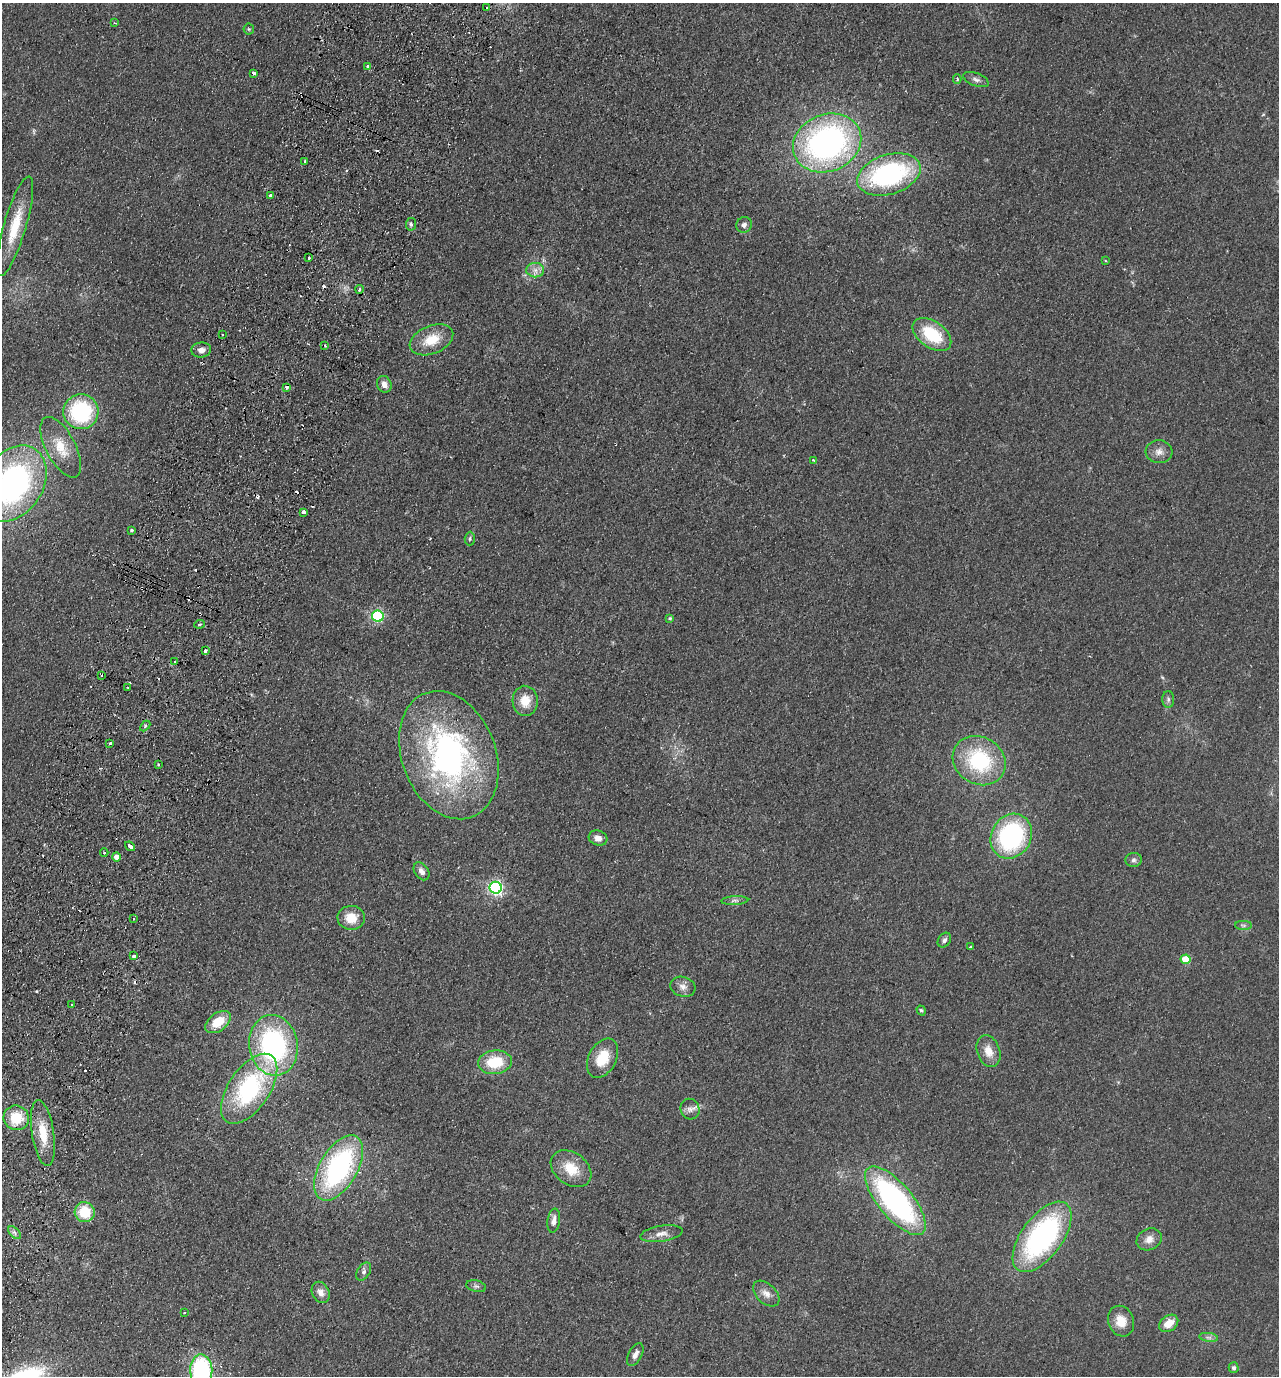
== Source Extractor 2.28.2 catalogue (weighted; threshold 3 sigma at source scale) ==
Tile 7 of 4 x 4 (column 3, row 2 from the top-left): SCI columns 2877-4153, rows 2776-4149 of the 5623 x 5549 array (HDU 1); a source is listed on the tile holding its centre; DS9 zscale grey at full resolution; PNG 1281 x 1378 px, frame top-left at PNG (2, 3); each listed source drawn as its Kron ellipse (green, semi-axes under 4 px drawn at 4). Shown black and unused: <1% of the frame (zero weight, under 2 of 3 exposures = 3% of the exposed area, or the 3 px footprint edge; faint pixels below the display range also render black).
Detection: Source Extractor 2.28.2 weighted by HDU 2 'WHT'; one run over the whole footprint, this tile lists its part. Background 0.123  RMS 0.011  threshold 0.05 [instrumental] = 3 sigma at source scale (4.5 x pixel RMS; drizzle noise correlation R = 1.50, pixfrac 1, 0.05/0.05 arcsec/px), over >= 5 px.
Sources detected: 109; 14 cosmic-ray / hot-pixel residue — neither listed nor drawn; the other 95 listed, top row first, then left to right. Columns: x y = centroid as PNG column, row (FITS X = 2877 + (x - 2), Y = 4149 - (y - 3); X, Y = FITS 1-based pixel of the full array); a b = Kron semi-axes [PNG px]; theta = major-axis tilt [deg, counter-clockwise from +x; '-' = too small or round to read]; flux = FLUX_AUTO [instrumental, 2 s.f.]
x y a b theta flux
487 8 3 2 - 2
115 23 3 2 - 0.89
249 29 5 5 - 1.6
368 66 4 3 - 3.2
253 73 3 3 - 14
957 79 5 3 - 1.8
976 79 13 6 -21 4.5
827 143 35 28 22 350
305 161 3 2 - 1.5
889 174 33 20 17 190
271 195 4 3 - 12
411 224 6 5 - 2.5
744 225 8 7 - 4.3
15 226 52 11 73 40
309 258 3 3 - 3.2
1105 261 4 2 - 1.2
535 270 9 7 -1 6.4
359 289 4 4 - 4.3
222 335 3 2 - 1.5
932 335 22 13 -36 53
431 340 23 14 23 26
325 346 3 2 - 0.94
201 350 10 7 5 6.5
384 384 8 7 - 6.4
286 387 3 3 - 4.7
81 412 17 17 - 98
61 447 33 15 -62 29
1159 452 13 11 -5 8.5
814 460 4 2 - 1.7
13 484 41 30 57 290
303 512 3 3 - 12
132 530 3 3 - 2.1
470 539 7 5 88 2.1
378 616 6 5 - 140
670 618 4 4 - 1.5
200 624 5 3 - 1.6
205 651 3 3 - 12
175 661 3 2 - 1.2
101 676 3 2 - 1.5
128 687 2 2 - 1.2
1168 699 8 6 90 2.9
525 701 15 12 -85 21
145 726 6 4 46 1.7
110 743 3 2 - 2.2
449 755 66 47 -69 320
979 761 27 23 -31 95
159 765 4 3 - 1.7
1011 836 23 20 60 160
598 838 9 7 -16 8
130 846 5 3 - 10
104 853 4 3 - 1.1
117 857 4 4 - 13
1134 860 8 7 - 3.5
421 871 10 7 -55 5.7
496 888 6 6 - 280
735 901 13 4 3 3.8
351 918 14 12 -3 20
134 919 3 2 - 0.93
1243 925 8 4 -1 2.6
944 940 8 6 53 3.2
971 947 3 3 - 1.8
134 956 3 3 - 5.2
1186 959 5 5 - 34
683 987 12 10 -17 7.2
72 1005 3 3 - 1.6
921 1010 5 4 - 1.5
218 1022 14 8 37 25
273 1045 30 24 -81 200
988 1051 16 11 -71 14
603 1058 21 14 62 28
495 1062 17 11 6 38
249 1089 40 20 56 130
690 1109 10 9 - 5.9
16 1118 13 12 - 31
43 1133 33 11 -81 28
339 1168 36 19 60 190
571 1169 22 16 -36 27
895 1201 42 17 -50 260
85 1212 10 10 - 34
554 1221 12 6 81 7
14 1233 8 4 -46 2.9
661 1234 21 8 9 9.1
1042 1237 41 20 54 220
1149 1239 13 10 26 9.6
364 1272 10 6 58 3.5
476 1286 10 5 -13 3
321 1292 11 8 -63 7.3
766 1294 16 9 -44 9
184 1313 2 2 - 0.96
1121 1321 15 12 -69 17
1169 1323 10 7 37 15
1209 1337 9 4 -8 3
635 1355 12 6 61 6.6
1234 1368 5 5 - 2.7
201 1371 16 11 -88 150
Overlapping masked pixels (flux is a lower limit): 1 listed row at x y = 286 387
Isophote crosses this tile's border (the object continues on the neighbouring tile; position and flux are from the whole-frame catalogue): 2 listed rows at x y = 13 484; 201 1371